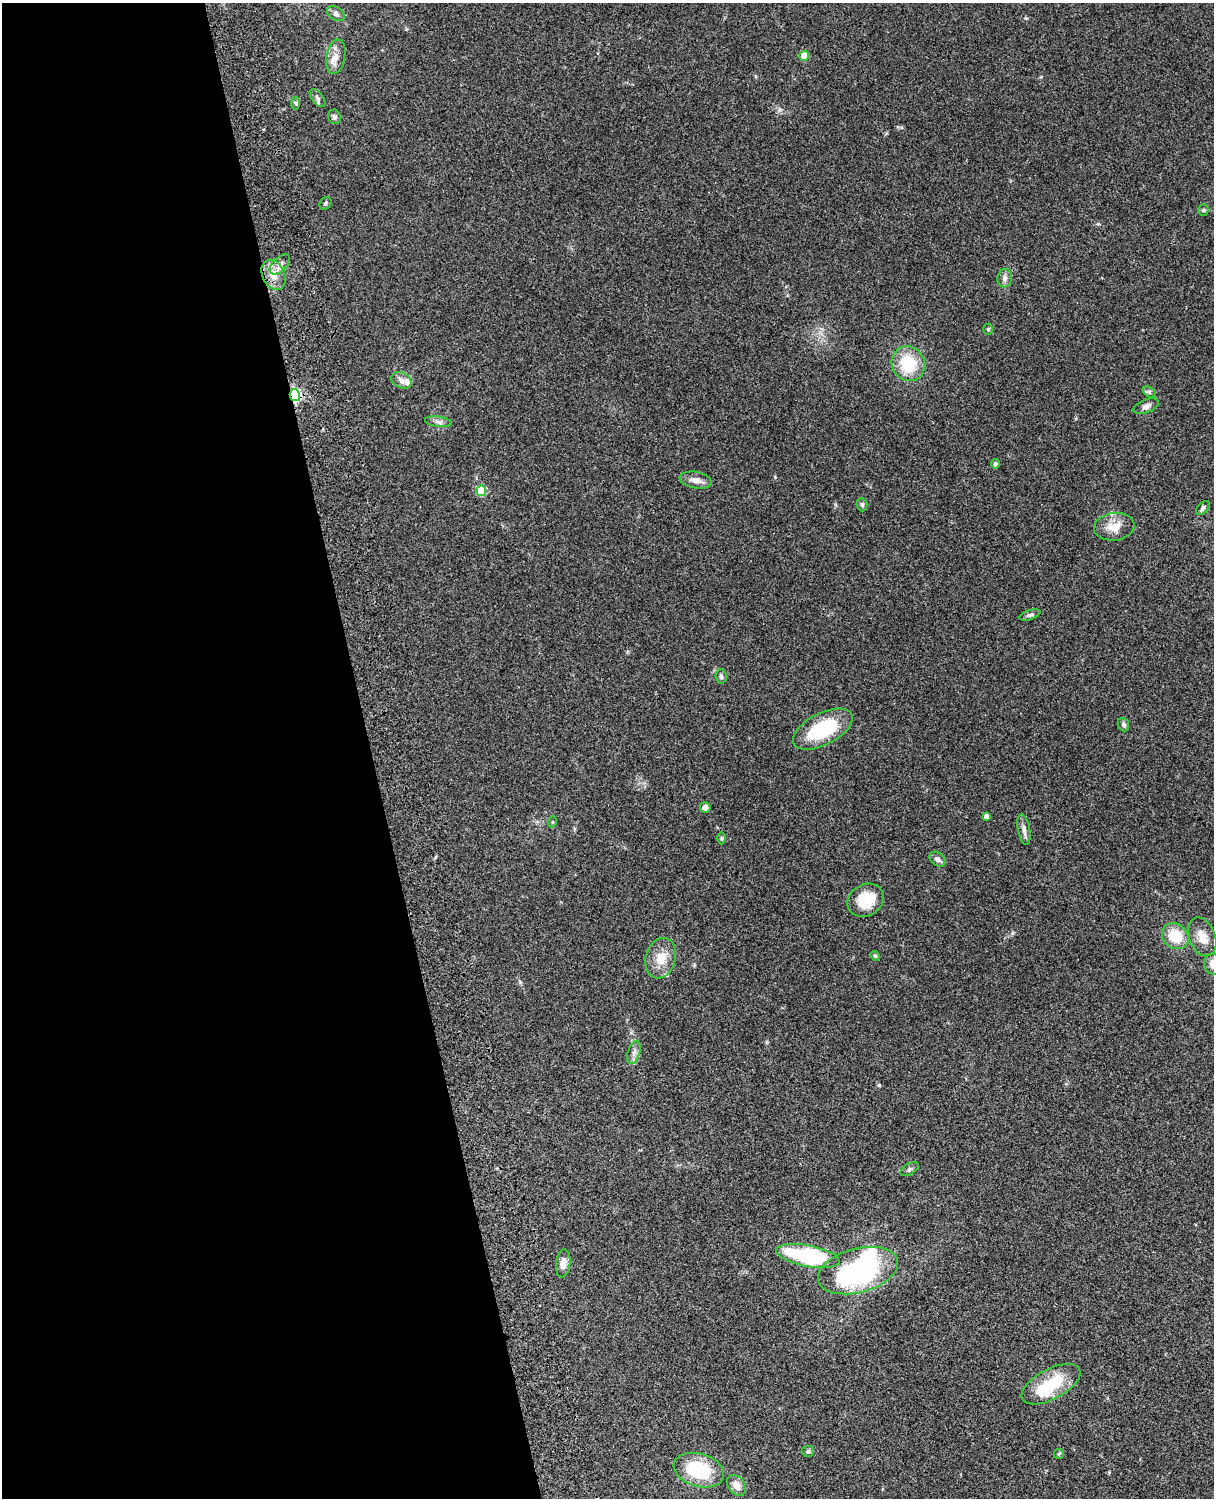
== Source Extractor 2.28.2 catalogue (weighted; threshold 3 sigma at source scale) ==
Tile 5 of 4 x 3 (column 1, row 2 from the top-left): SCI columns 121-1332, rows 1772-3267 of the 5086 x 4926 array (HDU 1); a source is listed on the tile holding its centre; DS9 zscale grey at full resolution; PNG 1216 x 1500 px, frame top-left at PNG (2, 3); each listed source drawn as its Kron ellipse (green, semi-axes under 4 px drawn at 4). Shown black and unused: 31% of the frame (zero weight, under 3 of 4 exposures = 6% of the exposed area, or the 3 px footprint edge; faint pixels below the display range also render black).
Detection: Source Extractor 2.28.2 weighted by HDU 2 'WHT'; one run over the whole footprint, this tile lists its part. Background 0.0963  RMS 0.0062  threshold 0.0281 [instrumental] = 3 sigma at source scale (4.5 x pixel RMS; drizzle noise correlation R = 1.50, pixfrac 1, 0.05/0.05 arcsec/px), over >= 5 px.
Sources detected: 53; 2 inside a brighter object's white glare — neither listed nor drawn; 1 inside a brighter listed object's ellipse — not listed separately; the other 50 listed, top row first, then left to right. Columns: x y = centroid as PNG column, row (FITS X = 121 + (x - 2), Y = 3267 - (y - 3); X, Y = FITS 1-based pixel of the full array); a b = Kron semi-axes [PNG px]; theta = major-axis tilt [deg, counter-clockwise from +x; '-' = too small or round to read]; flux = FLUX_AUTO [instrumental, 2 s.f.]
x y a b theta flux
336 14 10 6 -33 2.1
804 56 5 5 - 12
336 57 17 9 79 5.4
318 98 10 5 -52 1.9
296 103 6 4 -88 0.89
334 117 7 6 - 1.7
325 203 7 5 54 1.1
1203 210 5 5 - 0.93
280 264 13 7 46 3.9
274 275 16 11 -66 7.9
1005 278 9 7 81 2.4
988 329 5 4 - 0.9
908 364 18 16 -57 24
401 380 10 7 -25 3.1
1149 392 7 4 -34 1.1
295 395 6 5 - 81
1146 406 13 6 21 2.8
438 422 13 5 -7 2.3
995 464 4 4 - 1.4
696 480 16 8 -11 4.6
481 491 5 5 - 23
862 505 7 5 -88 1.3
1203 508 8 5 47 1.5
1114 527 20 13 8 9.3
1030 615 11 4 18 1.5
721 676 7 5 -87 1.4
1123 725 7 5 -68 1.8
823 729 32 16 27 40
705 807 5 5 - 3.1
987 816 4 4 - 2.6
552 822 5 3 - 0.59
1024 829 16 6 -79 2.8
721 838 6 4 -89 0.74
937 859 9 6 -39 2.2
865 900 19 15 32 18
1175 936 14 12 -41 17
1202 937 20 13 -70 8.1
875 956 5 4 - 0.81
661 958 20 15 75 11
1213 964 11 9 -71 5.4
634 1052 12 6 73 2.9
910 1169 10 5 31 1.6
808 1256 32 10 -11 71
563 1263 14 7 83 4.7
858 1271 41 22 15 99
1051 1384 32 15 29 26
808 1451 6 5 - 1
1059 1454 5 4 - 0.72
699 1470 26 16 -17 34
736 1485 11 8 -50 5.2
Overlapping masked pixels (flux is a lower limit): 2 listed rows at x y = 274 275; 295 395
Isophote crosses this tile's border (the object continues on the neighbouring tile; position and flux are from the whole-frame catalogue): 1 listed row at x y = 1213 964